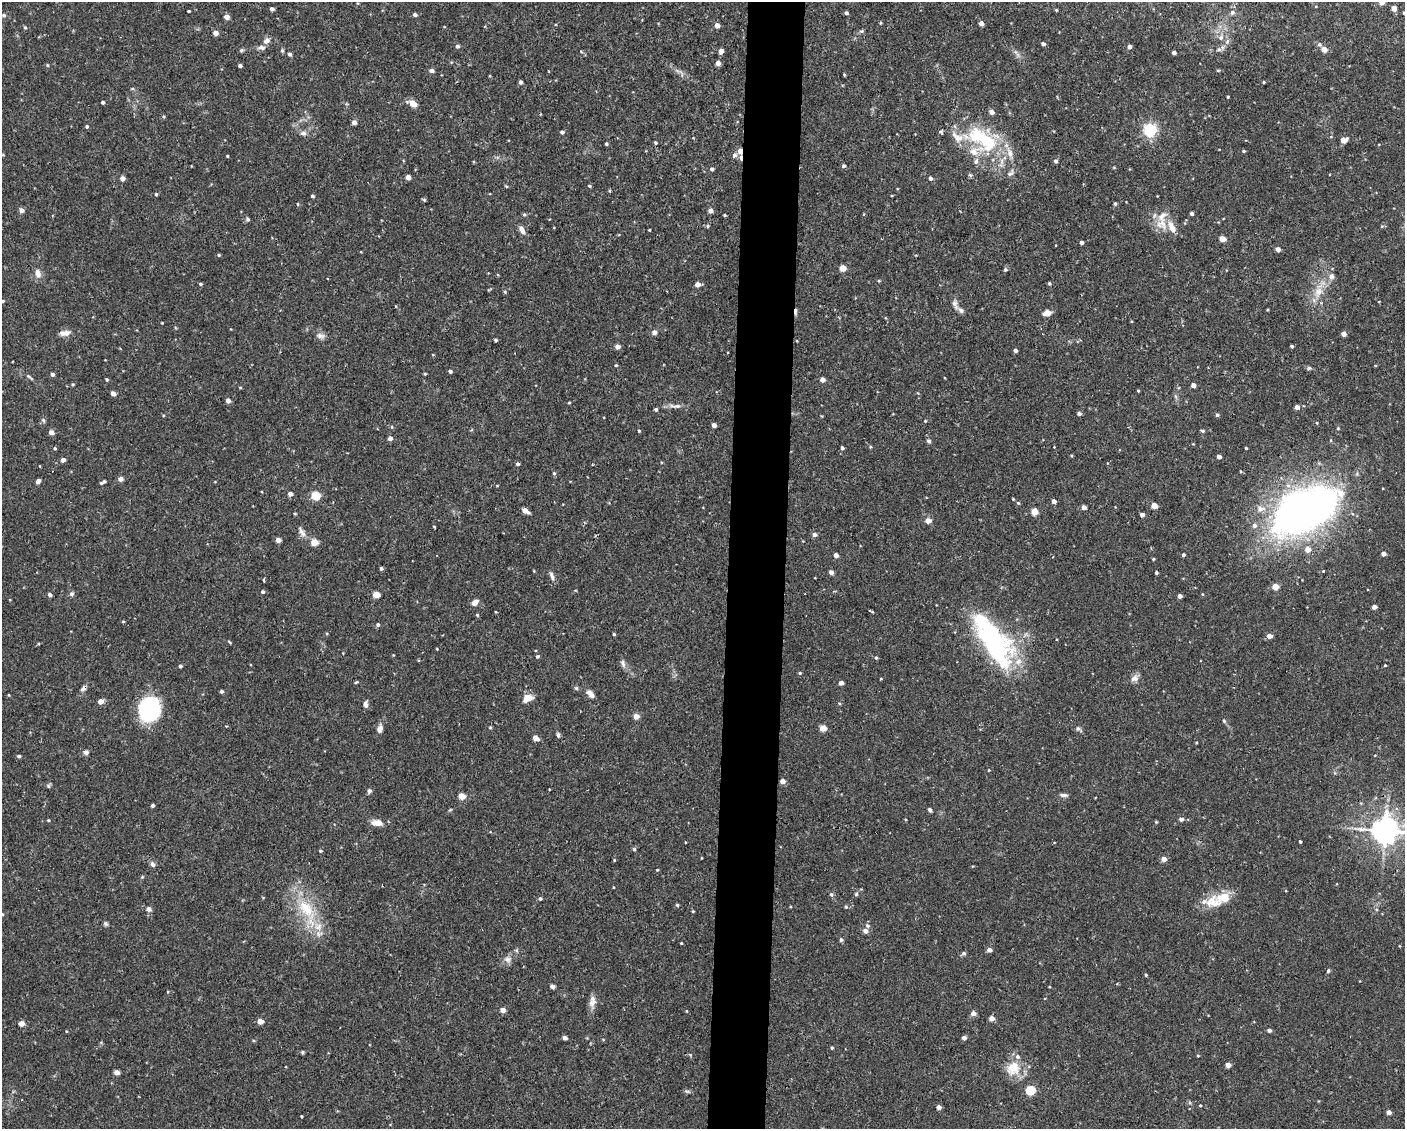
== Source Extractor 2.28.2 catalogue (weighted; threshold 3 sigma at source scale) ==
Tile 8 of 3 x 4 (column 2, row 3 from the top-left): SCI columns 1508-2910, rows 1127-2253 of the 4527 x 4506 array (HDU 1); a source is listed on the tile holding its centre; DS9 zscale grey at full resolution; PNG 1407 x 1131 px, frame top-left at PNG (2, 2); no overlay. Shown black and unused: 4% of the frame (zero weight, under 2 of 3 exposures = <1% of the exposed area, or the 3 px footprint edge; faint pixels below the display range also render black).
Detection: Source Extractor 2.28.2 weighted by HDU 2 'WHT'; one run over the whole footprint, this tile lists its part. Background 0.0461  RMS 0.0033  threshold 0.0147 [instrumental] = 3 sigma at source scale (4.5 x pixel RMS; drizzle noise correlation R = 1.50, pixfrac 1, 0.05/0.05 arcsec/px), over >= 5 px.
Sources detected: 309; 1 inside a brighter object's white glare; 2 cosmic-ray / hot-pixel residue — not listed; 15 inside a brighter listed object's ellipse — not listed separately; the other 291 listed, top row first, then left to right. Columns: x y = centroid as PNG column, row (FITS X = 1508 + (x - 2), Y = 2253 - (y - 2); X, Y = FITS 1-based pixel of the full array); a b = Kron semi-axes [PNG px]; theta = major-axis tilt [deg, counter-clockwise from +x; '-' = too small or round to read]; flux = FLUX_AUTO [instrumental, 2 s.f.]
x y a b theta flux
1394 8 4 4 - 2.3
272 9 4 4 - 0.85
1056 10 4 3 - 0.3
189 11 3 3 - 0.39
1232 12 7 6 - 0.92
846 13 4 4 - 0.57
1404 13 4 3 - 0.43
415 14 4 4 - 0.83
4 15 6 4 -2 0.52
226 17 4 4 - 2.2
981 23 4 4 - 1.7
717 25 4 4 - 2
25 28 5 4 - 0.45
862 31 6 5 - 0.45
215 33 4 4 - 2.4
1221 38 7 7 - 1.3
266 41 9 7 33 1.4
1043 44 4 3 - 0.88
1319 44 5 5 - 0.71
457 46 5 4 - 0.75
1129 46 4 4 - 1.4
1219 49 7 4 0 0.64
1324 49 4 4 - 3.4
241 50 6 5 - 0.5
282 50 5 5 - 0.41
721 51 4 4 - 2.2
1174 52 4 3 - 0.93
290 54 5 4 - 0.66
718 63 4 4 - 1.7
47 65 5 3 - 0.27
240 66 4 3 - 0.79
432 70 5 4 - 1.2
1218 70 5 3 - 0.31
844 75 3 2 - 0.4
520 82 4 3 - 0.97
1264 82 3 3 - 0.34
1228 97 3 2 - 0.31
103 102 3 3 - 0.67
413 104 8 5 -29 3.6
992 112 5 4 - 1.8
354 122 4 4 - 1.8
87 126 4 4 - 0.54
1150 130 6 5 - 65
562 132 4 3 - 0.8
303 133 9 6 3 1.1
957 137 23 12 -35 4.8
1343 140 7 5 7 2.2
987 141 32 25 -55 20
655 143 4 4 - 0.41
606 144 3 3 - 0.46
740 151 6 4 -90 3.7
1244 151 4 3 - 0.37
735 155 6 5 - 1
227 156 3 3 - 0.29
1056 161 5 4 - 0.73
843 166 4 4 - 0.68
712 169 4 4 - 0.69
1010 173 12 6 42 1.1
970 175 7 4 -44 0.48
408 177 4 4 - 1.9
122 178 4 4 - 1.9
930 178 4 4 - 0.99
506 186 4 3 - 0.32
589 186 4 3 - 0.36
609 191 5 3 - 0.33
156 194 4 4 - 0.41
312 196 3 3 - 0.53
424 200 5 5 - 0.4
1115 203 4 3 - 0.52
298 204 5 3 - 0.24
21 210 4 4 - 1.8
710 211 4 4 - 1.7
1192 213 3 3 - 0.76
524 214 5 3 - 0.4
724 215 3 2 - 0.41
248 219 5 5 - 0.68
1163 223 17 17 - 5.4
707 226 5 4 - 0.43
1382 226 5 4 - 0.38
522 230 11 6 -57 1.7
649 230 3 2 - 0.26
1222 239 4 4 - 4.4
1081 242 4 3 - 0.97
1278 249 4 4 - 1.6
219 255 4 4 - 0.4
842 268 4 4 - 4.6
1005 269 5 5 - 0.57
38 273 13 8 -80 1.9
1331 276 7 6 - 1.4
879 281 4 3 - 0.33
200 284 4 3 - 0.45
697 284 5 4 - 1.9
1049 284 4 4 - 0.43
505 292 4 4 - 0.38
1318 292 16 10 65 4.1
2 301 4 3 - 0.41
955 304 14 6 -73 1.4
1047 313 10 6 12 1.7
162 323 3 2 - 0.25
654 332 5 4 - 1.8
65 333 15 7 5 2
1343 334 4 4 - 2
320 336 12 7 -14 1.3
496 340 4 3 - 0.5
1292 346 3 3 - 0.45
617 347 4 4 - 1.9
1015 350 4 3 - 0.97
616 365 4 3 - 0.29
1309 368 6 4 44 0.49
450 371 4 4 - 0.67
52 374 4 3 - 0.91
425 374 3 3 - 0.34
29 377 12 4 -39 0.68
107 379 4 3 - 0.39
822 380 4 4 - 1.9
72 384 5 4 - 0.4
1193 385 4 4 - 1.7
1138 391 3 3 - 0.28
113 394 4 4 - 2.2
228 401 4 4 - 1.7
569 403 3 3 - 0.32
676 406 20 5 -2 1.7
1297 407 4 4 - 1.8
656 409 3 3 - 0.66
1079 413 4 4 - 0.83
1217 415 4 4 - 0.57
43 420 7 4 -59 0.51
925 421 4 3 - 0.31
1317 423 4 3 - 0.26
714 425 4 4 - 1.9
1338 428 4 4 - 0.3
639 431 4 3 - 0.34
1202 431 5 3 - 0.51
51 432 5 4 - 1.9
390 438 4 4 - 2.1
929 441 6 5 - 0.64
870 447 4 3 - 0.3
55 448 4 4 - 0.43
842 448 4 3 - 0.63
1246 448 3 3 - 0.32
1219 457 4 4 - 1.5
63 460 4 4 - 1.7
518 464 4 4 - 0.68
1240 471 4 3 - 0.26
554 473 5 5 - 0.43
120 479 4 4 - 2
38 481 4 4 - 1.3
103 482 6 3 30 0.7
497 486 4 3 - 0.23
290 494 4 4 - 1.6
316 496 5 5 - 16
1013 499 3 3 - 0.26
1054 501 4 4 - 1.5
1018 503 5 4 - 0.38
1154 506 4 4 - 4.5
1084 507 4 4 - 1.7
1305 510 71 35 28 190
525 511 7 4 -30 2
1034 512 4 4 - 5.3
295 514 4 3 - 0.32
1142 515 4 4 - 1.6
928 521 4 4 - 3.3
434 527 3 2 - 0.35
302 532 14 6 -57 1.6
814 534 4 4 - 1.6
278 540 4 4 - 2.4
314 542 5 4 - 7
1308 550 5 5 - 2.9
1383 554 4 4 - 1.7
836 555 4 4 - 1.7
1183 555 4 3 - 0.62
1153 559 4 3 - 0.34
381 569 3 3 - 0.76
831 572 4 4 - 1.7
1156 573 3 3 - 0.52
552 576 12 5 -73 1.1
264 580 3 3 - 0.6
1275 587 4 4 - 4.9
263 592 4 4 - 0.59
72 594 7 6 - 0.66
1202 594 4 3 - 0.24
50 595 4 4 - 1
376 595 5 4 - 6.4
1180 596 4 4 - 1.6
475 602 8 6 35 1.9
1374 607 4 4 - 1.7
871 611 6 2 -26 0.39
496 612 4 2 - 0.25
477 615 4 4 - 0.37
123 621 4 3 - 0.31
378 625 4 4 - 0.75
614 634 4 3 - 0.37
1269 636 4 4 - 2.2
993 641 66 31 -54 48
229 642 6 2 -46 0.3
437 649 3 2 - 0.24
393 655 3 3 - 0.22
537 656 4 4 - 0.51
876 658 4 4 - 0.48
623 664 12 5 -73 1.1
1385 665 3 3 - 0.29
180 666 4 4 - 0.66
800 673 4 3 - 0.37
1134 678 11 8 22 1.6
356 682 5 3 - 0.35
841 683 4 4 - 1.4
83 688 8 5 52 1.2
576 688 6 4 -47 0.51
221 691 4 4 - 0.66
590 694 12 6 -45 1.7
9 695 4 2 - 0.22
527 698 11 8 23 3.3
100 701 5 5 - 2.1
366 704 8 5 -90 1.3
149 710 22 18 73 32
636 716 4 4 - 3.8
1224 721 6 4 -46 0.44
490 728 4 4 - 0.36
823 728 4 4 - 5.4
380 729 10 6 77 1.7
1078 729 7 5 89 0.71
558 735 7 4 -88 0.63
536 738 5 4 - 2.8
1196 742 3 2 - 0.28
86 752 6 6 - 0.93
1375 755 4 2 - 0.2
19 756 5 4 - 0.61
989 770 4 4 - 0.24
782 781 4 4 - 2.3
48 786 6 5 - 0.52
369 791 5 5 - 0.78
1064 795 11 5 -1 0.91
462 796 4 4 - 6.1
152 805 4 3 - 0.66
930 810 5 4 - 0.64
905 819 3 3 - 0.28
1181 819 7 6 - 0.89
48 820 3 3 - 0.3
1156 822 4 4 - 0.29
377 823 14 7 -5 2.9
1385 830 8 8 - 430
1300 841 3 3 - 0.51
685 842 2 2 - 0.22
634 849 4 4 - 0.57
320 851 4 3 - 0.4
1164 859 5 5 - 2
614 860 4 3 - 0.27
153 864 7 6 - 0.97
657 870 3 3 - 0.3
831 894 5 5 - 0.49
856 894 5 5 - 0.42
1223 897 26 12 7 7.1
540 899 4 4 - 0.54
677 905 4 4 - 0.53
846 907 5 4 - 0.49
149 909 5 5 - 1.7
306 909 30 18 -51 13
693 911 4 3 - 0.3
105 924 7 5 -41 0.57
868 926 6 5 - 0.76
865 931 5 4 - 1.6
841 940 5 4 - 0.58
681 943 3 2 - 0.28
989 950 4 4 - 1.8
964 953 7 5 1 0.54
508 959 10 8 -11 1.5
1328 971 5 4 - 0.58
1146 975 3 3 - 0.36
552 986 5 4 - 0.88
592 1002 13 9 58 2
503 1010 4 4 - 2.7
973 1013 5 4 - 1.9
991 1018 4 4 - 2.4
260 1021 4 4 - 3.2
21 1024 5 4 - 2.4
1269 1030 4 4 - 0.95
565 1038 4 4 - 1.3
964 1038 4 4 - 1.4
603 1039 5 3 - 0.23
832 1048 4 3 - 0.41
302 1052 5 4 - 0.39
1198 1056 4 3 - 0.3
1228 1065 4 4 - 2.6
1013 1068 20 18 47 6.5
117 1072 4 4 - 2
1030 1090 5 5 - 19
687 1091 10 4 -5 0.6
1200 1105 4 3 - 0.29
938 1107 4 4 - 1.6
1389 1112 4 4 - 1.7
301 1116 3 2 - 0.3
Overlapping masked pixels (flux is a lower limit): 2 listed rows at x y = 740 151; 83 688
Isophote crosses this tile's border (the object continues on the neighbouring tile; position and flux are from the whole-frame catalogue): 3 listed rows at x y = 1404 13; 2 301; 1385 830